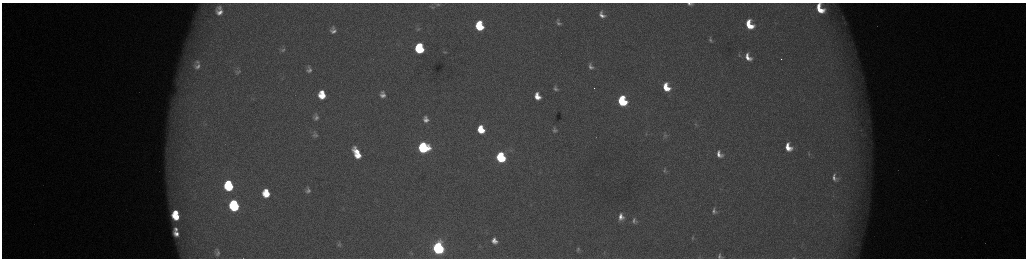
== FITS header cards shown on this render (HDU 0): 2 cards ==
NAXIS1  =                 2048 /fastest changing axis
NAXIS2  =                  512 /next to fastest changing axis

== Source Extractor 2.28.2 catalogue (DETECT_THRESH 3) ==
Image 2048 x 512 px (HDU 0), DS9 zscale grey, zoomed out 1/2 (1 PNG px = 2 x 2 image px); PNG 1028 x 260 px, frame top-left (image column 1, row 511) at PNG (2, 3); no overlay
Background 174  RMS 2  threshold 6.02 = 3 sigma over >= 5 px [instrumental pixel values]
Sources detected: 74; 4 cannot appear on this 1/2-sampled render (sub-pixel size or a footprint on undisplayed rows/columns) and are not listed; the other 70 listed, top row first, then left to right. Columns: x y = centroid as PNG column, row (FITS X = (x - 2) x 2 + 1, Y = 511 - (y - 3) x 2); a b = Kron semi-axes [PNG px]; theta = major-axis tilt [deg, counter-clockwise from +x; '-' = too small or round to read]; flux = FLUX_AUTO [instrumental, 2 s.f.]
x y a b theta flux
437 4 8 5 -4 1300
690 4 7 3 -5 1300
432 7 9 5 -3 1300
219 8 5 4 - 1200
820 9 11 7 -59 11000
219 12 6 5 - 2900
602 15 8 5 -64 2700
842 18 8 3 -84 1000
559 23 6 4 -27 1100
749 25 8 6 -63 11000
479 26 8 6 -75 24000
418 29 9 4 -9 1000
333 30 7 5 -86 2300
710 40 8 4 -74 1000
419 46 5 3 - 8800
419 49 6 6 - 32000
283 50 7 5 6 920
445 52 5 3 - 460
739 55 5 3 - 420
748 57 8 5 -59 4300
781 59 2 1 - 270
197 62 11 8 -34 3900
197 66 17 13 -26 7900
591 66 7 5 -61 1700
309 70 7 5 -90 1800
238 72 8 4 35 850
666 87 7 5 -63 9600
594 88 2 1 - 340
555 89 6 4 -55 1200
383 92 7 5 -63 1200
322 95 8 7 - 11000
383 95 8 7 - 2600
537 96 7 5 -67 5700
622 101 7 6 - 41000
316 117 11 7 -84 2200
426 119 6 5 - 2500
695 125 5 3 - 420
481 129 7 5 -70 12000
554 130 6 6 - 1200
646 134 5 3 - 380
315 135 10 8 -3 2100
665 136 8 5 -38 940
788 147 9 6 -60 7200
423 148 7 7 - 59000
357 153 11 6 -64 11000
719 154 7 5 -65 2800
809 154 9 3 -79 810
501 157 7 5 -69 51000
665 170 7 4 -87 810
834 178 7 4 -72 1800
229 186 8 7 - 36000
308 190 9 7 -75 2000
266 193 8 6 -78 11000
234 205 8 6 -77 62000
714 211 6 4 -73 1300
176 212 4 3 - 3900
176 217 8 5 -39 9900
621 217 8 6 89 3700
634 221 7 5 -78 1400
176 229 4 3 - 1100
176 234 6 4 -42 2700
693 237 6 2 86 410
494 241 6 5 - 3000
340 244 10 7 -75 2000
438 248 7 6 - 130000
578 250 10 8 -71 2200
217 252 10 7 -66 2200
604 252 6 3 85 590
720 256 8 7 - 1700
793 258 3 2 - 170
At the frame edge (FLAGS 8, measured only in part): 4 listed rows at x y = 690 4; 820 9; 720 256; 793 258
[4 sub-pixel or undisplayed-footprint detections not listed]